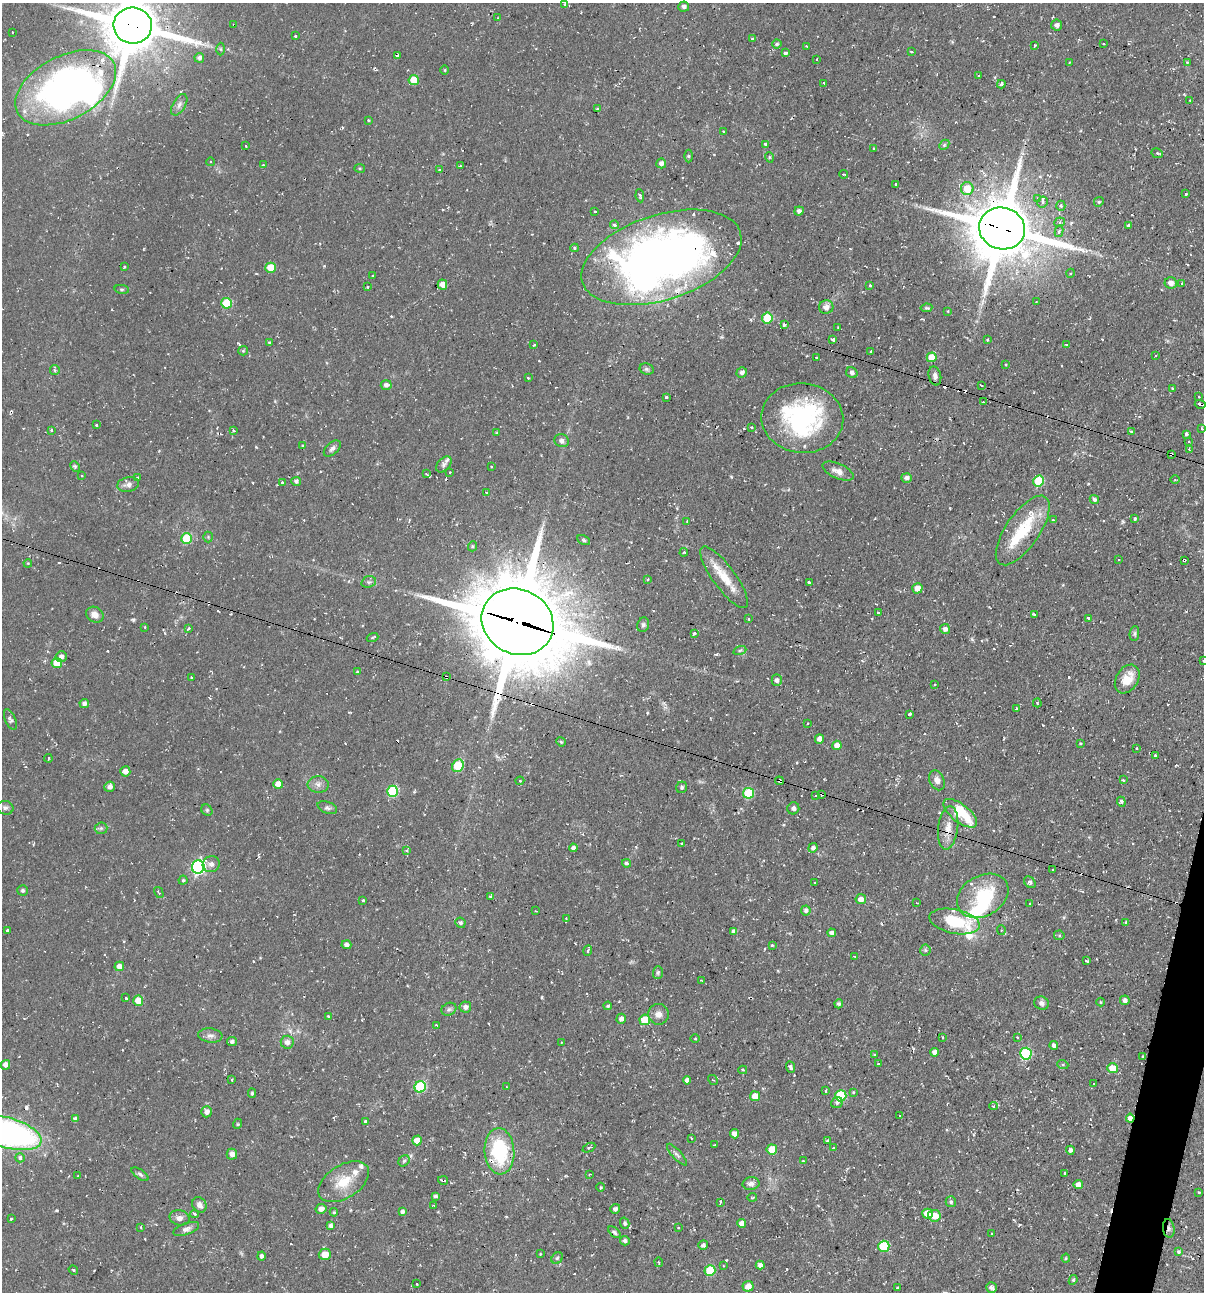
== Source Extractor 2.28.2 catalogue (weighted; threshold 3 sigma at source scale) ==
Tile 6 of 4 x 4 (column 2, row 2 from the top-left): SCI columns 1455-2656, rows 2583-3872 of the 5184 x 5163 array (HDU 1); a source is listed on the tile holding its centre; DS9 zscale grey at full resolution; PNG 1206 x 1294 px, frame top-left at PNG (2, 3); each listed source drawn as its Kron ellipse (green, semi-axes under 4 px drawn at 4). Shown black and unused: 1% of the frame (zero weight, under 2 of 3 exposures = <1% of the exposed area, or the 3 px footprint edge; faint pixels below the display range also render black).
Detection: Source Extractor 2.28.2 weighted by HDU 2 'WHT'; one run over the whole footprint, this tile lists its part. Background 0.058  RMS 0.0064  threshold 0.0286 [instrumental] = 3 sigma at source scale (4.5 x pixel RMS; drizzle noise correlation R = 1.50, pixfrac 1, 0.05/0.05 arcsec/px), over >= 5 px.
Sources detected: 422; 3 inside a brighter object's white glare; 36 cosmic-ray / hot-pixel residue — neither listed nor drawn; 13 inside a brighter listed object's ellipse — not listed separately; the other 370 listed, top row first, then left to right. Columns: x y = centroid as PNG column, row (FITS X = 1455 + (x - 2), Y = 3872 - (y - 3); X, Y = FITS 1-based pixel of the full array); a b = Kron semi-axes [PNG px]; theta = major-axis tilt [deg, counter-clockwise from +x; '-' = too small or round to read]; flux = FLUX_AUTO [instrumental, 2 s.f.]
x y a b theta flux
565 4 4 3 - 1.4
684 7 5 5 - 1.6
498 18 3 3 - 0.47
234 25 3 2 - 0.55
1057 25 5 5 - 1.8
133 26 19 18 - 3700
12 32 3 2 - 0.62
295 36 3 2 - 0.8
752 39 3 3 - 1.2
777 44 5 4 - 1.3
1104 44 3 2 - 0.54
1035 45 3 2 - 0.61
806 46 3 2 - 0.5
221 49 6 4 -88 0.98
911 51 3 3 - 1.3
785 53 3 3 - 1.5
397 56 3 3 - 0.98
199 58 5 5 - 2.2
817 59 2 2 - 0.76
1070 62 3 2 - 0.53
1187 62 3 3 - 1.3
445 70 5 3 - 0.59
978 76 4 2 - 0.49
414 80 5 5 - 12
824 83 4 3 - 1.2
1001 84 4 3 - 1.4
66 88 54 31 27 270
1190 100 3 3 - 0.67
179 105 12 6 59 2.7
597 109 4 3 - 0.72
368 120 3 3 - 1.4
723 132 3 3 - 0.73
766 144 3 3 - 5.5
944 145 6 4 46 0.98
246 146 3 2 - 0.66
874 149 3 3 - 2.8
1157 153 6 4 -27 1.3
689 156 6 4 -90 0.96
769 157 5 3 - 0.59
211 162 4 3 - 0.66
661 163 5 5 - 2.4
263 165 4 3 - 0.82
460 166 3 2 - 0.5
360 168 5 3 - 0.67
440 170 4 3 - 1.3
844 174 4 2 - 1.2
896 184 3 2 - 0.65
967 189 6 6 - 12
1186 194 3 3 - 2.3
640 196 6 3 -82 1.5
1038 199 4 3 - 1.2
1042 202 5 5 - 1.6
1099 202 5 4 - 0.88
1061 206 5 4 - 1.2
595 211 3 2 - 0.85
799 211 5 4 - 1.5
1059 222 5 4 - 1.3
614 225 4 3 - 1.6
1128 226 3 3 - 2
1002 228 23 21 -16 4200
1059 231 6 4 81 2.1
574 248 4 4 - 0.98
661 257 83 42 18 480
124 267 4 2 - 0.49
271 268 5 5 - 11
1071 273 4 3 - 0.65
372 276 2 2 - 0.58
1171 283 6 5 - 3.4
1182 283 3 3 - 0.48
442 284 5 4 - 3.3
870 285 3 3 - 0.81
367 287 3 2 - 0.94
122 289 7 4 -8 0.83
1036 302 3 2 - 0.44
226 303 5 5 - 23
826 307 7 7 - 3.7
926 308 6 4 8 0.9
948 311 4 2 - 0.42
767 318 5 5 - 22
784 325 4 3 - 2.2
838 327 4 2 - 0.55
833 339 4 3 - 4
987 340 3 3 - 1.4
269 342 3 2 - 1
534 345 3 3 - 0.82
1066 345 4 3 - 0.71
243 351 5 4 - 0.76
871 352 3 3 - 2.2
1156 355 2 2 - 0.44
932 357 5 5 - 10
817 358 4 3 - 2.8
1005 365 3 3 - 0.79
647 369 7 5 -21 1.3
55 370 5 5 - 1
742 372 5 5 - 2.3
852 373 6 5 - 1.6
935 376 9 6 -76 2.5
528 378 3 3 - 1.1
386 385 5 5 - 2
981 385 3 2 - 0.55
1172 388 3 3 - 1.1
666 397 3 3 - 0.75
1199 397 3 2 - 0.8
983 402 3 2 - 0.52
1200 404 5 3 - 1.5
802 418 41 35 -6 89
96 425 3 3 - 1.3
751 427 3 2 - 0.69
1202 428 4 3 - 0.76
51 430 3 3 - 0.71
234 431 3 3 - 2
1132 432 4 3 - 1.6
497 433 4 4 - 0.69
1186 434 4 3 - 3.1
561 441 7 6 - 2.4
1189 442 3 3 - 1.6
302 446 4 3 - 0.87
332 449 10 6 43 2.1
1189 449 3 3 - 1.3
1171 454 3 3 - 4.9
444 464 9 6 45 1.8
75 466 6 4 -64 1
491 467 3 2 - 0.63
838 471 16 7 -24 4.6
426 473 4 3 - 0.62
450 473 3 2 - 0.67
82 476 2 2 - 0.46
138 478 3 3 - 0.75
907 478 5 4 - 2.3
1175 480 4 3 - 0.55
296 481 5 4 - 1.6
1039 481 5 5 - 28
282 482 4 4 - 1.7
128 484 11 7 10 2.8
487 492 3 2 - 0.98
1094 500 5 4 - 1.5
1135 519 4 3 - 0.81
1053 520 3 3 - 0.87
687 521 3 3 - 0.65
1023 530 40 17 56 30
208 537 5 5 - 0.95
186 539 5 5 - 27
584 540 7 4 -27 1.1
473 546 5 3 - 0.73
684 552 4 3 - 0.75
1119 560 2 2 - 0.67
1184 560 3 3 - 2.3
28 563 4 3 - 0.55
724 577 37 11 -54 15
648 579 3 3 - 1.1
369 582 7 5 19 1.6
809 583 4 3 - 2.9
917 588 5 5 - 6.2
879 613 3 3 - 1.7
95 615 9 7 -34 4.2
1035 615 4 3 - 1.6
1088 618 3 3 - 3.1
749 619 3 3 - 0.84
517 622 37 32 -27 7900
643 625 7 6 - 1.6
145 627 2 2 - 0.63
189 628 4 3 - 1.4
945 629 5 5 - 2.4
694 633 4 3 - 1.9
1134 634 7 5 84 1.3
372 637 6 3 19 0.64
740 650 6 4 19 1.1
61 657 5 5 - 2.6
1203 661 3 3 - 0.63
57 663 5 5 - 13
357 672 3 3 - 0.72
446 677 4 3 - 2.3
191 678 3 2 - 0.87
1127 679 15 11 57 10
777 680 5 5 - 1.8
935 684 3 2 - 0.52
84 703 4 4 - 2.1
1037 703 4 3 - 0.7
1016 708 3 2 - 0.71
910 714 4 3 - 1.3
10 720 11 5 -66 1.7
808 723 2 2 - 0.48
819 739 5 4 - 3.3
561 742 5 4 - 0.81
1080 743 3 3 - 0.62
837 745 5 4 - 5.2
1137 748 3 2 - 0.82
1155 755 3 2 - 0.56
48 758 4 2 - 0.59
458 766 7 5 58 25
125 771 5 5 - 3.8
937 780 10 7 -65 3.5
1123 780 4 3 - 0.75
520 781 4 4 - 0.74
779 781 4 4 - 2.9
278 784 5 5 - 6.6
318 784 10 8 -3 3.3
110 787 5 5 - 2.6
682 787 6 5 - 1.2
392 791 5 5 - 42
748 793 5 5 - 30
822 794 4 3 - 2.2
816 796 3 2 - 0.67
1121 802 5 4 - 1.1
5 808 8 6 -17 1.7
327 808 10 6 -21 1.7
793 808 6 6 - 2.1
207 810 6 5 - 1
960 813 20 9 -38 30
101 828 6 6 - 1.3
948 828 22 10 83 8.1
682 843 3 2 - 0.7
573 848 4 4 - 2.1
813 848 5 4 - 2
406 851 4 3 - 0.78
626 863 4 3 - 1.2
211 864 8 8 - 2.8
198 867 7 6 - 120
1053 870 3 2 - 1.1
183 880 4 4 - 0.84
1030 882 6 5 - 1.7
815 883 2 2 - 0.49
23 890 5 5 - 1.1
159 892 6 2 -59 0.74
491 896 4 3 - 2
983 896 27 20 30 34
861 899 5 5 - 3.9
363 900 3 3 - 2.7
917 903 3 2 - 0.44
1030 903 3 3 - 1.3
806 910 5 5 - 2
536 911 3 2 - 0.46
566 918 3 3 - 0.57
955 921 25 12 -12 25
1126 922 3 3 - 1.4
460 923 5 5 - 1.4
1001 930 5 4 - 0.88
7 931 3 3 - 1.2
734 931 4 4 - 2
832 933 4 4 - 2.1
1059 935 5 5 - 0.93
346 945 5 4 - 2.2
772 945 3 2 - 0.68
925 950 5 5 - 0.98
588 951 5 3 - 0.85
855 956 4 2 - 0.53
1087 961 4 2 - 0.96
119 966 5 4 - 4.2
658 973 6 5 - 1.1
701 980 4 2 - 0.47
126 998 3 2 - 0.51
1125 1000 5 5 - 2.3
138 1001 5 5 - 9.4
1101 1002 4 4 - 0.61
1042 1003 7 6 - 2.1
839 1004 4 4 - 1.4
608 1006 4 3 - 0.84
465 1007 6 5 - 2.5
449 1009 8 6 27 1.7
658 1014 10 10 - 4
328 1016 3 3 - 0.94
621 1019 5 4 - 2.6
645 1020 5 5 - 14
436 1025 4 3 - 0.56
210 1035 12 7 -7 2.8
942 1037 3 2 - 0.53
1017 1038 3 2 - 0.9
695 1039 4 3 - 0.57
232 1041 5 4 - 1.7
287 1042 6 6 - 3
561 1042 3 2 - 0.61
1054 1045 4 4 - 2.4
935 1052 4 4 - 3.2
1026 1054 6 6 - 51
874 1055 3 3 - 0.54
1143 1057 3 3 - 1.4
878 1064 3 3 - 0.73
5 1065 5 4 - 3.5
1063 1065 5 3 - 0.71
790 1067 6 4 -67 2.2
1112 1068 5 5 - 9.3
743 1070 4 4 - 0.93
232 1080 3 3 - 0.91
687 1080 4 4 - 2.5
713 1080 5 4 - 0.97
1094 1083 3 2 - 0.7
420 1087 6 5 - 43
506 1087 4 2 - 0.52
826 1091 3 3 - 1.3
853 1092 4 3 - 0.57
252 1093 4 4 - 0.94
755 1096 5 5 - 6
841 1096 5 5 - 30
837 1102 6 5 - 1.6
993 1106 4 4 - 0.78
207 1112 5 5 - 3.4
900 1116 3 3 - 1.1
1130 1118 4 4 - 5.5
75 1119 4 4 - 2.1
366 1121 4 3 - 2.8
237 1124 5 3 - 0.64
9 1133 34 15 -16 210
734 1134 4 4 - 3.8
691 1138 3 2 - 0.49
417 1140 5 5 - 6.6
827 1141 3 3 - 0.63
715 1145 3 2 - 0.68
589 1148 7 3 26 0.86
833 1148 3 3 - 0.9
772 1149 5 5 - 11
1070 1150 4 4 - 1.8
499 1151 23 15 -86 46
232 1154 5 5 - 3.3
677 1155 14 4 -48 2.1
20 1158 4 4 - 2.3
404 1161 6 5 - 1.2
803 1161 3 3 - 0.48
1065 1173 3 3 - 0.75
140 1174 10 4 -35 1.5
589 1174 4 3 - 0.67
78 1176 3 2 - 0.66
443 1180 5 3 - 3.1
344 1182 28 16 32 16
751 1184 8 6 11 2.5
1078 1185 4 4 - 4.5
601 1187 4 3 - 0.69
1199 1192 3 3 - 0.7
435 1196 4 4 - 1.3
752 1197 5 2 - 0.6
720 1202 3 2 - 0.8
951 1202 5 5 - 1.3
199 1205 8 6 -53 3.1
434 1206 3 2 - 0.59
321 1209 5 5 - 2.7
615 1209 5 5 - 1.7
334 1212 4 4 - 0.82
402 1212 4 3 - 2
194 1214 4 3 - 1.3
927 1214 5 5 - 7.9
934 1216 6 6 - 8.7
180 1218 10 7 -13 3.2
11 1219 3 3 - 1.2
625 1223 5 4 - 1.3
742 1223 4 4 - 4
331 1226 4 4 - 2.1
140 1227 4 2 - 0.49
679 1227 3 2 - 0.51
1169 1228 9 6 -82 2
186 1229 13 5 21 3
614 1232 7 4 -40 1.3
992 1233 3 3 - 0.64
625 1241 5 4 - 1.6
703 1245 5 4 - 1.5
884 1246 5 5 - 28
1179 1252 4 4 - 1.8
325 1254 6 5 - 8
540 1254 4 3 - 0.52
261 1256 4 4 - 1.7
557 1258 6 5 - 1.1
1066 1258 4 4 - 0.7
659 1262 4 2 - 0.56
760 1265 4 4 - 2.6
723 1266 3 2 - 0.51
73 1270 5 4 - 0.9
710 1270 5 5 - 23
1073 1280 5 4 - 0.9
417 1284 3 2 - 1.1
748 1286 5 5 - 6
991 1287 5 5 - 2.5
897 1288 4 3 - 2.2
Overlapping masked pixels (flux is a lower limit): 17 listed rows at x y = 234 25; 133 26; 66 88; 1002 228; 661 257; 1200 404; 1171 454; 1184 560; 517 622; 446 677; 779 781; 822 794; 948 828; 1130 1118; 499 1151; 443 1180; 1169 1228
Isophote crosses this tile's border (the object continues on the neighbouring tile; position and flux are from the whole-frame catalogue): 4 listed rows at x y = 133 26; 66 88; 1203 661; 9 1133
Unlisted compact peaks at least as high as the median listed source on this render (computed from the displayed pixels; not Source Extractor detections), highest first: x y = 133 620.